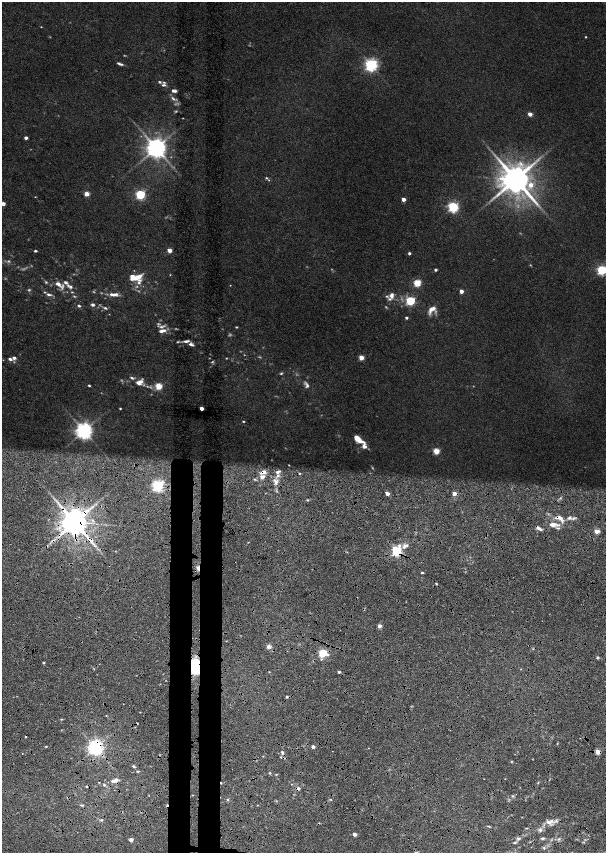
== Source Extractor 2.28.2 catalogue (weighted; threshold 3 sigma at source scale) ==
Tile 11 of 4 x 4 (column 3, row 3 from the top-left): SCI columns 2865-4071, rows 1721-3421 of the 5779 x 6834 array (HDU 1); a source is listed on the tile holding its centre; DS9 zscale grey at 2 x 2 block average (1 PNG px = mean of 2 x 2 image px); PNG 608 x 855 px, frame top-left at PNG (2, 2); no overlay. Shown black and unused: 6% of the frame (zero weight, under 6 of 12 exposures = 9% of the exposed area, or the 3 px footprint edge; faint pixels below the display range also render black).
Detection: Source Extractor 2.28.2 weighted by HDU 2 'WHT'; one run over the whole footprint, this tile lists its part. Background 0.0309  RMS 0.0029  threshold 0.012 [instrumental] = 3 sigma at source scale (4.09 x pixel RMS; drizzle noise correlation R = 1.36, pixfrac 0.8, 0.0396/0.0396 arcsec/px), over >= 5 px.
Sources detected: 177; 32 too faint to see at this stretch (2 x 2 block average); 7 cosmic-ray / hot-pixel residue — not listed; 1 coinciding with a brighter row at this scale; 17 inside a brighter listed object's ellipse — not listed separately; the other 120 listed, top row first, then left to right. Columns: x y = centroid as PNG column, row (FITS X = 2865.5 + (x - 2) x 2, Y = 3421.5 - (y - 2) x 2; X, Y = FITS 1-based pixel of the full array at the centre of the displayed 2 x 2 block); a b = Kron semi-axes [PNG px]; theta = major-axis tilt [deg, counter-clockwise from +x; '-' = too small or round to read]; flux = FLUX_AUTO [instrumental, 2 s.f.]
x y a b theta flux
41 27 2 2 - 0.29
586 37 2 2 - 0.45
119 64 6 3 -21 1
371 65 4 4 - 150
159 82 4 3 - 0.82
163 85 6 4 7 1.2
173 91 5 4 - 1.4
530 114 3 2 - 5.3
26 138 3 2 - 2.2
156 148 5 5 - 530
266 178 4 3 - 0.53
515 179 8 7 - 1500
530 185 6 4 73 5.1
87 194 3 3 - 8.3
140 195 3 3 - 62
35 197 2 2 - 0.28
403 199 3 2 - 5
3 204 3 2 - 4.6
453 207 4 3 - 80
169 250 3 2 - 6.3
35 251 3 2 - 0.75
409 253 2 2 - 1.3
436 270 2 2 - 1.4
602 270 3 3 - 73
170 275 3 2 - 0.27
139 280 21 10 84 6.9
46 282 4 3 - 0.66
417 283 3 3 - 26
59 285 17 7 -36 5
29 290 4 4 - 0.71
461 291 2 2 - 4.4
49 294 8 3 -11 1.6
114 294 12 4 -4 3.3
392 295 7 5 88 2.8
410 301 3 3 - 49
93 305 4 3 - 1.5
79 306 5 3 - 0.84
105 308 5 3 - 0.89
431 310 12 6 46 4.1
406 318 2 2 - 1.3
161 327 7 4 -1 1.4
236 327 3 3 - 0.48
162 331 9 4 11 2.8
186 341 7 3 10 1.9
191 344 7 4 -25 1.6
361 357 3 3 - 9.7
14 358 4 3 - 1.7
10 359 5 3 - 1.5
281 373 5 3 - 0.58
132 378 7 4 -19 1.1
139 382 8 5 37 4.2
89 385 3 2 - 0.66
306 385 10 5 -64 1.9
158 386 3 3 - 21
120 408 2 2 - 0.49
202 408 2 2 - 5.2
243 421 3 2 - 0.52
84 431 4 4 - 320
358 439 8 4 -38 12
364 446 8 6 -86 2.5
436 451 3 3 - 16
289 465 2 2 - 0.24
263 472 8 5 19 4
278 472 8 4 26 2
276 481 9 7 -60 3.9
158 485 4 4 - 110
454 493 3 3 - 5
387 494 3 2 - 4
307 500 3 3 - 0.6
560 518 15 6 -34 4.3
569 518 6 4 37 1.2
574 518 7 2 24 0.89
74 522 7 6 - 1300
553 524 14 5 0 4.4
539 528 8 3 -36 1.8
597 531 3 2 - 9.8
405 546 9 5 33 2.7
397 551 4 4 - 66
198 568 3 2 - 8.2
422 572 3 2 - 0.79
380 626 3 2 - 4.5
269 647 3 2 - 6.9
323 653 4 3 - 40
598 657 2 2 - 1.4
321 659 3 3 - 0.56
44 663 2 2 - 0.76
194 666 4 4 - 220
339 672 2 2 - 1.3
287 697 3 2 - 0.96
61 719 3 2 - 0.37
46 746 3 2 - 0.41
313 747 2 2 - 3.3
95 748 4 4 - 270
368 748 2 2 - 0.23
282 752 5 3 - 0.94
598 752 3 2 - 9.9
22 753 2 2 - 0.22
512 761 3 3 - 0.41
133 766 4 3 - 0.83
137 771 4 2 - 0.5
270 773 3 3 - 0.53
276 774 3 2 - 0.36
113 781 4 3 - 1.9
104 785 3 3 - 0.66
298 788 4 4 - 1.4
513 796 3 2 - 0.47
228 799 3 3 - 0.63
330 799 3 2 - 0.49
82 805 5 2 - 0.6
102 820 4 3 - 0.84
549 822 12 5 17 3.9
489 826 4 2 - 0.54
540 830 6 5 - 1.5
355 834 2 2 - 4.3
543 838 5 3 - 0.97
518 839 6 3 -7 1.1
559 839 4 2 - 0.61
131 840 3 2 - 5.3
514 842 4 3 - 0.71
544 848 4 3 - 0.7
Overlapping masked pixels (flux is a lower limit): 13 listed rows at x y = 263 472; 454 493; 560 518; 74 522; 539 528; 397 551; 198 568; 323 653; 194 666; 95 748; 282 752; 598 752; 298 788
Isophote crosses this tile's border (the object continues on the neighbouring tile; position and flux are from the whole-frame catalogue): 2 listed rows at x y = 3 204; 602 270